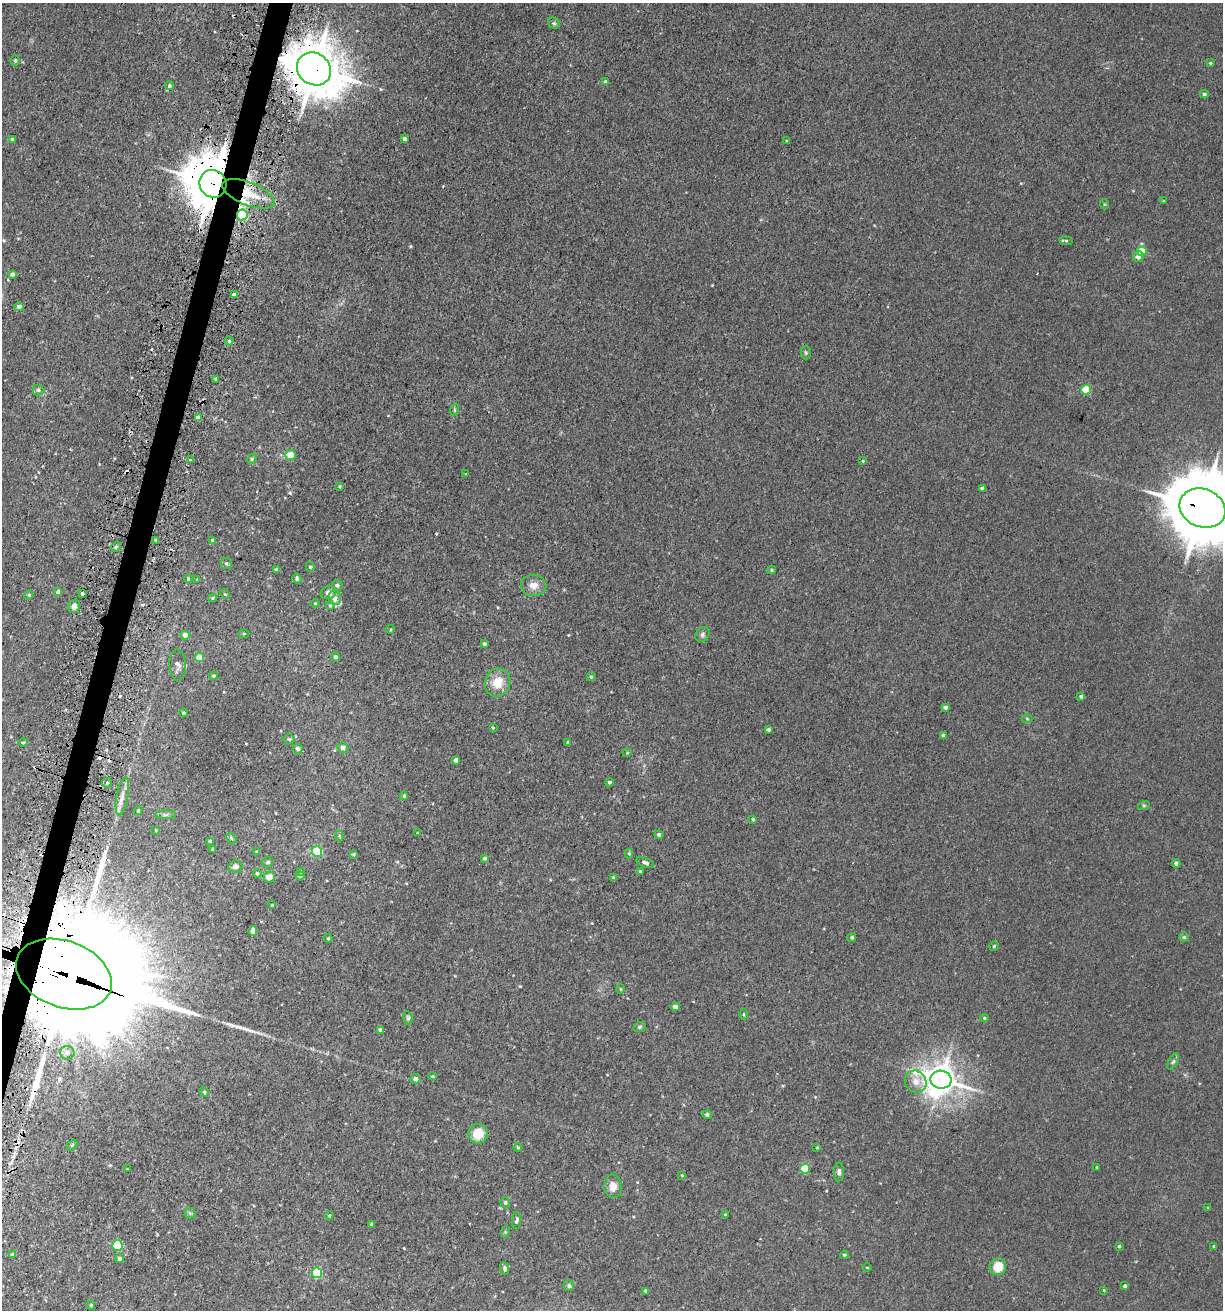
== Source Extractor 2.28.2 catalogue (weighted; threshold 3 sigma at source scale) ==
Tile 7 of 4 x 4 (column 3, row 2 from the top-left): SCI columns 2789-4009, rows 2668-3975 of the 5408 x 5343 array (HDU 1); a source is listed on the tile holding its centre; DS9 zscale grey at full resolution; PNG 1225 x 1312 px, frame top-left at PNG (2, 3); each listed source drawn as its Kron ellipse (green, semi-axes under 4 px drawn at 4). Shown black and unused: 2% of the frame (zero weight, under 3 of 5 exposures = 5% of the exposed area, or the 3 px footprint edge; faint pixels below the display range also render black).
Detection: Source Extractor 2.28.2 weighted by HDU 2 'WHT'; one run over the whole footprint, this tile lists its part. Background 0.0203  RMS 0.0034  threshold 0.0152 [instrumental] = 3 sigma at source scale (4.5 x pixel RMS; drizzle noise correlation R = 1.50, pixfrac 1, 0.05/0.05 arcsec/px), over >= 5 px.
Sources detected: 177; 5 cosmic-ray / hot-pixel residue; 2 long thin detections or spike segments (spike, bleed or trail) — neither listed nor drawn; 2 inside a brighter listed object's ellipse — not listed separately; the other 168 listed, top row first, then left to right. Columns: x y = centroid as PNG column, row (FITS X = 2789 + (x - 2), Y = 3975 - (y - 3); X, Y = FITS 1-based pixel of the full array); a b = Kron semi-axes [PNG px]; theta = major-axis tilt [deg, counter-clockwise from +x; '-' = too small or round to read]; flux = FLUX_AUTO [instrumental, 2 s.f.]
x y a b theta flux
554 23 6 5 - 0.55
15 61 5 4 - 0.6
1210 63 4 3 - 0.36
314 69 18 15 -37 1300
606 82 4 4 - 1.4
169 86 4 4 - 0.74
1204 94 4 3 - 0.69
12 139 4 3 - 0.68
405 139 4 4 - 1
787 141 4 3 - 0.35
213 184 14 13 - 1700
249 194 28 11 -22 10
1163 201 3 3 - 0.31
1104 204 5 3 - 0.29
242 215 5 5 - 22
1066 241 7 3 -9 0.43
1142 251 5 5 - 9.2
1138 257 5 5 - 1.7
12 274 4 4 - 1.2
234 295 4 3 - 1.2
19 307 4 4 - 1.8
229 341 4 4 - 0.56
806 353 7 5 -88 0.55
215 379 3 3 - 0.45
38 390 5 5 - 0.64
1086 390 5 5 - 11
454 410 6 4 72 0.44
198 418 4 4 - 3.1
291 455 5 5 - 5.6
252 459 5 4 - 0.48
190 460 3 3 - 0.32
863 461 4 3 - 0.27
466 474 4 3 - 0.35
340 486 3 3 - 0.41
982 488 4 4 - 0.7
1203 508 23 19 -22 3600
156 540 3 3 - 0.46
212 540 4 4 - 0.28
116 547 5 4 - 0.51
226 564 6 5 - 0.62
310 567 5 4 - 0.81
276 569 3 3 - 0.69
772 570 4 4 - 0.41
188 579 4 3 - 0.3
297 579 5 4 - 0.8
196 580 3 2 - 0.25
337 585 5 5 - 0.65
534 585 13 10 -3 3
58 592 4 4 - 1.7
82 593 3 3 - 2.3
329 593 8 6 19 2.1
225 594 5 3 - 0.32
29 595 5 4 - 0.43
213 598 5 4 - 0.47
335 598 7 6 - 1.7
315 603 4 3 - 0.36
330 605 4 3 - 0.42
74 606 7 6 - 1.5
391 629 4 3 - 0.28
244 634 5 3 - 0.36
702 634 8 6 48 0.91
185 635 4 4 - 2.1
484 644 3 3 - 0.72
336 657 4 4 - 0.94
199 658 4 4 - 5.6
177 665 15 8 -88 1.8
213 676 4 4 - 0.61
591 677 4 4 - 0.38
498 682 14 12 69 5.8
1081 697 4 4 - 0.66
945 707 4 3 - 1.2
183 713 4 3 - 0.39
1027 718 5 3 - 0.33
493 728 3 3 - 0.31
768 730 4 3 - 0.85
943 736 4 4 - 1.4
289 739 6 5 - 0.59
23 742 5 3 - 0.34
568 742 3 3 - 0.61
343 748 5 5 - 1.5
298 749 5 5 - 1.3
627 753 5 3 - 0.31
456 760 4 4 - 1.2
609 782 4 4 - 0.75
107 783 5 5 - 0.47
122 796 19 6 80 2.4
404 796 4 4 - 0.75
1144 805 6 4 18 0.4
138 811 4 3 - 0.47
165 815 10 4 0 0.81
753 819 4 3 - 0.38
156 830 4 3 - 0.28
417 833 3 2 - 0.24
659 835 4 4 - 0.89
339 836 5 3 - 0.37
231 838 6 4 -47 0.44
210 841 3 3 - 0.41
213 849 3 3 - 0.43
257 852 3 3 - 0.33
317 852 5 5 - 21
354 854 3 3 - 0.44
629 854 5 4 - 0.44
485 858 4 4 - 0.82
268 862 5 5 - 0.66
645 862 9 4 -22 1
1176 863 4 4 - 0.93
235 866 7 6 - 1.5
640 871 3 3 - 0.45
300 872 4 3 - 0.54
257 873 4 4 - 0.58
300 876 4 4 - 0.96
269 877 5 5 - 2.7
613 878 4 3 - 0.9
272 905 3 2 - 0.31
253 931 5 4 - 2.3
852 937 4 4 - 0.56
1184 937 5 5 - 0.45
328 938 4 4 - 0.35
994 946 5 5 - 0.39
64 974 49 33 -20 20000
620 989 5 3 - 0.35
675 1007 4 4 - 2.3
744 1014 5 3 - 0.33
408 1018 7 4 -80 0.53
984 1018 4 3 - 0.46
640 1027 6 5 - 0.57
380 1030 4 4 - 1.4
67 1053 7 6 - 1.5
1173 1062 9 4 62 0.77
433 1076 4 3 - 0.37
415 1079 5 5 - 1.6
941 1080 10 9 - 590
916 1082 11 10 - 3.1
204 1092 5 4 - 0.45
707 1115 4 4 - 0.69
478 1134 10 9 - 6.2
72 1145 6 4 46 0.37
518 1147 4 3 - 0.36
817 1147 3 3 - 0.31
1097 1167 3 2 - 0.39
127 1169 2 2 - 0.18
805 1169 5 5 - 13
839 1172 9 5 89 0.87
682 1175 4 2 - 0.24
613 1186 12 9 -87 3.1
505 1202 5 4 - 0.67
1208 1208 3 3 - 0.28
190 1213 5 5 - 0.51
329 1215 4 3 - 0.39
726 1215 4 3 - 0.66
517 1221 9 4 87 0.74
372 1224 4 3 - 0.78
505 1232 6 4 72 0.41
117 1245 6 5 - 19
1119 1246 4 3 - 0.45
1214 1246 3 3 - 0.31
12 1255 4 4 - 0.89
844 1255 4 3 - 0.51
119 1259 5 4 - 0.74
867 1267 4 3 - 0.27
998 1267 8 8 - 5.9
505 1268 6 4 -85 0.95
317 1273 5 5 - 26
569 1286 5 5 - 0.68
1125 1286 4 3 - 0.86
1104 1290 4 4 - 0.27
646 1291 4 3 - 0.79
91 1305 4 4 - 0.49
Overlapping masked pixels (flux is a lower limit): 6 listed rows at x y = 314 69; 213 184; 249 194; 242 215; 1203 508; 64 974
Isophote crosses this tile's border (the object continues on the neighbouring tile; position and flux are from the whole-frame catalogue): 2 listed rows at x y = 1203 508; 64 974